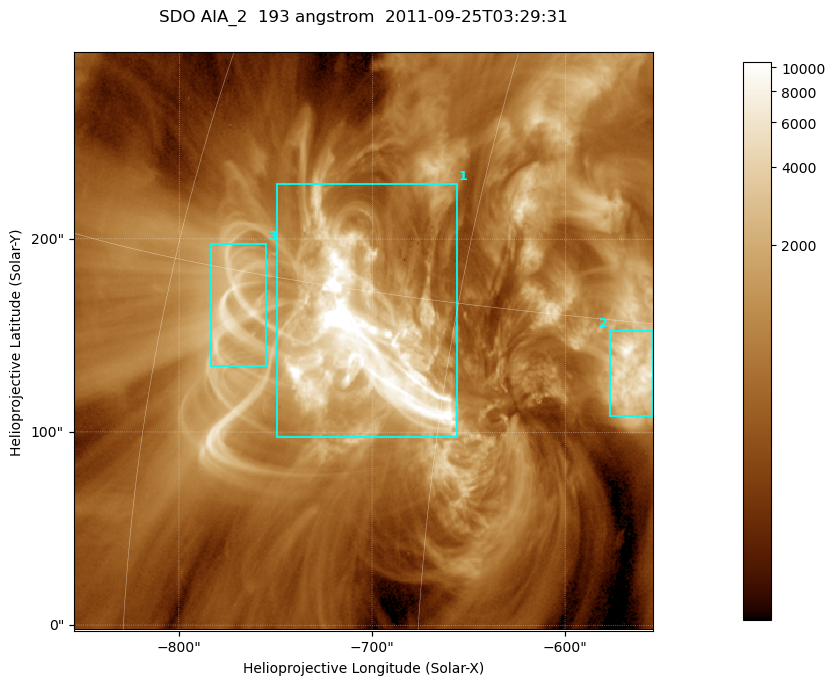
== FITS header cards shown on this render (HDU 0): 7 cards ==
TELESCOP= 'SDO     '           /
INSTRUME= 'AIA_2   '           /
WAVELNTH=                  193 /
WAVEUNIT= 'angstrom'           /
DATE-OBS= '2011-09-25T03:29:31.84' /
CTYPE1  = 'HPLN-TAN'           /
CTYPE2  = 'HPLT-TAN'           /

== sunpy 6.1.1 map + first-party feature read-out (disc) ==
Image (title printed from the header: SDO AIA_2  193 angstrom  2011-09-25T03:29:31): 499 x 499 px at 0.601 arcsec/px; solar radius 957 arcsec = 1592 px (partial field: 3.1% of the solar disc is inside the frame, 100% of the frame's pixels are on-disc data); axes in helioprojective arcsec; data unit not stated in the header (colour bar unlabelled)
Orientation: roll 0.0578 deg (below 1 deg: not rotated)
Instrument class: DISC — disc imager (sunpy class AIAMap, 193 A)
Bright regions (active regions / flare kernels): reference = the on-disc median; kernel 5 px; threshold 5 sigma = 2194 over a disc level ~661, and >= 1.15x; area >= 249 px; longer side >= 6 px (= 3.6 arcsec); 3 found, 3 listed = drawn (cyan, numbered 1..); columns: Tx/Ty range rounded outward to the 2 arcsec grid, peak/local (2 s.f.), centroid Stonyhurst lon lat
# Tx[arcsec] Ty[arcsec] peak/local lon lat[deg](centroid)
1 -750..-656 96..230 45 -49 +13
2 -578..-554 108..154 13 -37 +13
3 -784..-754 134..198 9.1 -56 +14